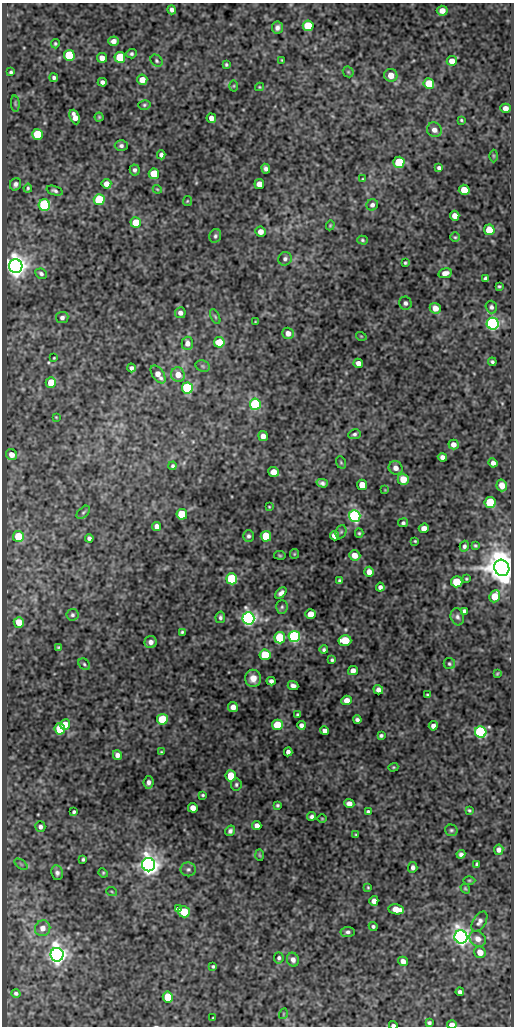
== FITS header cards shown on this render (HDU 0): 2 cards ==
NAXIS1  =                  512
NAXIS2  =                 1024

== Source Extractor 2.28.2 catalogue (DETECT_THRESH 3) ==
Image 512 x 1024 px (HDU 0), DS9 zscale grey, 1 PNG px = 1 image px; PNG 516 x 1028 px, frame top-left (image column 1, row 1024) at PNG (2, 3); each listed source drawn as its Kron ellipse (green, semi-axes under 4 px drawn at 4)
Background 76.9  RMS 0.5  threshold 1.51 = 3 sigma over >= 5 px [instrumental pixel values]
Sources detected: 234; all 234 listed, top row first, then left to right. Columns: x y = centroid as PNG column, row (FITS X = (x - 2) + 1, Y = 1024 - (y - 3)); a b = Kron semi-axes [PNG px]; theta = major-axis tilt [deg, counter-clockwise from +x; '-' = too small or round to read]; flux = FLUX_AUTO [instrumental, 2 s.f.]
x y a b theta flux
172 10 4 4 - 120
442 11 5 5 - 250
308 26 5 5 - 1700
277 28 6 5 - 130
113 41 5 4 - 190
55 44 4 4 - 47
131 54 5 4 - 69
69 55 5 5 - 2600
120 57 5 5 - 2000
102 58 5 5 - 270
282 60 3 2 - 26
156 61 7 5 -48 61
452 61 5 5 - 320
226 65 3 3 - 51
11 72 4 3 - 56
348 72 6 5 - 44
391 75 6 6 - 360
54 78 4 3 - 76
142 80 5 5 - 390
102 82 4 4 - 120
429 84 5 5 - 1000
234 86 5 3 - 33
259 87 4 4 - 33
15 104 8 3 -85 40
144 105 6 5 - 59
505 108 5 4 - 200
75 117 8 4 -66 290
99 117 4 4 - 41
211 118 5 4 - 210
461 120 3 3 - 37
434 130 8 7 - 200
37 134 5 5 - 1700
121 146 6 5 - 97
161 155 4 4 - 110
493 156 6 4 -89 43
399 162 5 5 - 1600
439 168 4 4 - 85
266 169 5 4 - 110
135 170 5 5 - 97
154 174 5 5 - 1200
363 179 4 3 - 26
16 184 6 5 - 120
106 184 5 4 - 260
259 184 5 5 - 310
28 188 4 3 - 49
157 189 4 3 - 29
464 190 5 5 - 600
55 191 8 4 -18 82
99 200 5 5 - 2200
187 201 5 4 - 36
44 205 5 5 - 4400
372 205 6 5 - 110
455 216 5 4 - 260
136 222 5 5 - 840
330 225 5 4 - 39
489 230 5 5 - 660
261 232 5 5 - 250
215 236 7 5 66 78
455 237 5 4 - 42
362 240 5 4 - 50
285 259 7 6 - 110
405 263 3 3 - 48
16 266 7 6 - 32000
445 273 7 5 12 200
41 274 6 4 -28 90
485 278 4 4 - 82
499 286 4 3 - 41
405 303 6 6 - 100
491 307 6 5 - 86
435 308 5 5 - 330
180 313 5 5 - 150
215 316 8 4 -63 53
62 318 6 5 - 110
255 322 3 2 - 24
493 324 6 6 - 12000
288 333 6 5 - 230
361 336 5 3 - 28
219 342 5 5 - 1000
187 343 7 6 - 200
54 358 3 2 - 31
492 362 4 3 - 62
358 363 5 4 - 200
203 366 7 5 -21 67
131 368 4 4 - 93
158 374 10 5 -55 310
178 375 7 7 - 410
51 382 5 5 - 680
187 388 5 5 - 3700
255 404 5 5 - 4500
56 417 3 2 - 28
354 434 6 5 - 78
263 436 5 4 - 290
453 444 5 5 - 190
11 455 6 5 - 240
442 457 4 4 - 160
341 462 6 4 -69 47
493 463 4 4 - 130
173 466 4 4 - 59
396 468 7 6 - 200
274 472 5 5 - 490
403 479 5 5 - 540
322 483 6 4 -16 100
362 485 5 5 - 500
502 485 6 5 - 260
385 490 4 4 - 26
490 502 5 5 - 1900
269 507 4 3 - 30
83 512 8 5 44 63
182 514 5 5 - 1800
355 516 6 5 - 7200
403 523 5 4 - 69
156 526 4 4 - 190
424 528 5 4 - 250
341 532 7 5 67 61
359 533 4 4 - 44
18 536 5 5 - 990
248 536 6 5 - 82
266 536 5 5 - 1600
334 536 5 4 - 270
89 538 4 4 - 89
415 541 3 3 - 35
475 545 4 3 - 49
464 546 5 4 - 85
294 554 5 4 - 34
280 555 6 3 -8 35
355 555 6 5 - 370
502 568 8 7 - 81000
369 572 5 4 - 350
232 579 5 5 - 3200
466 579 3 2 - 34
339 581 4 3 - 57
457 582 5 5 - 1000
380 587 4 4 - 110
281 593 7 4 46 130
495 596 6 5 - 760
282 607 7 5 88 71
464 611 4 4 - 94
310 614 5 5 - 530
72 615 6 6 - 69
220 617 6 4 78 78
457 617 9 6 -74 110
248 618 6 6 - 13000
19 622 5 5 - 620
182 632 4 3 - 48
294 636 6 5 - 6900
280 638 6 5 - 2100
345 640 6 5 - 1200
151 642 6 6 - 180
59 647 4 3 - 44
324 650 4 4 - 60
265 655 5 5 - 1500
332 660 4 3 - 58
84 664 6 5 - 58
449 664 5 5 - 58
353 670 5 4 - 190
497 673 4 3 - 37
253 678 8 8 - 320
271 681 4 4 - 120
293 686 5 4 - 130
378 690 5 4 - 150
427 695 3 2 - 36
347 700 5 5 - 270
233 707 5 5 - 260
298 714 4 3 - 50
162 719 5 5 - 1300
357 720 4 4 - 90
65 724 5 5 - 460
277 725 5 5 - 1300
301 725 4 4 - 120
433 726 4 4 - 160
60 729 5 5 - 2000
325 731 4 4 - 140
481 732 6 5 - 5400
381 735 4 3 - 64
161 752 4 3 - 35
288 752 4 4 - 130
117 755 5 4 - 160
393 767 5 4 - 38
231 776 5 5 - 1000
149 782 6 5 - 120
236 784 6 5 - 64
203 795 4 3 - 44
349 804 5 4 - 200
277 805 3 3 - 50
193 808 5 5 - 290
469 810 4 3 - 45
74 812 4 3 - 60
368 812 4 3 - 64
312 816 4 4 - 87
322 819 4 3 - 26
257 825 4 4 - 200
40 827 5 5 - 110
451 830 6 5 - 63
230 831 5 4 - 100
356 835 4 3 - 34
499 850 5 5 - 130
461 854 4 4 - 88
259 855 6 4 -88 36
83 859 4 3 - 54
21 864 7 4 -37 55
477 864 4 3 - 55
148 865 7 6 - 27000
413 867 5 4 - 110
188 869 7 7 - 95
57 873 7 6 - 110
103 873 5 4 - 40
469 880 6 4 0 44
368 887 4 3 - 30
465 888 5 4 - 40
112 892 5 3 - 35
374 901 5 4 - 200
179 909 4 4 - 190
396 909 8 5 -9 480
184 912 6 5 - 1200
479 922 11 6 58 130
373 926 4 4 - 62
43 928 8 7 - 230
347 932 7 5 7 93
461 937 7 6 - 21000
478 939 9 7 -38 230
480 952 6 5 - 350
57 955 7 6 - 26000
279 958 5 4 - 77
293 960 7 6 - 150
403 961 5 4 - 220
213 966 3 3 - 51
460 992 4 4 - 100
16 993 4 4 - 70
168 997 5 5 - 1000
283 1014 5 3 - 28
213 1018 3 2 - 29
429 1023 4 3 - 65
393 1025 4 3 - 83
452 1025 5 4 - 290
At the frame edge (FLAGS 8, measured only in part): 2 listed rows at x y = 393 1025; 452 1025